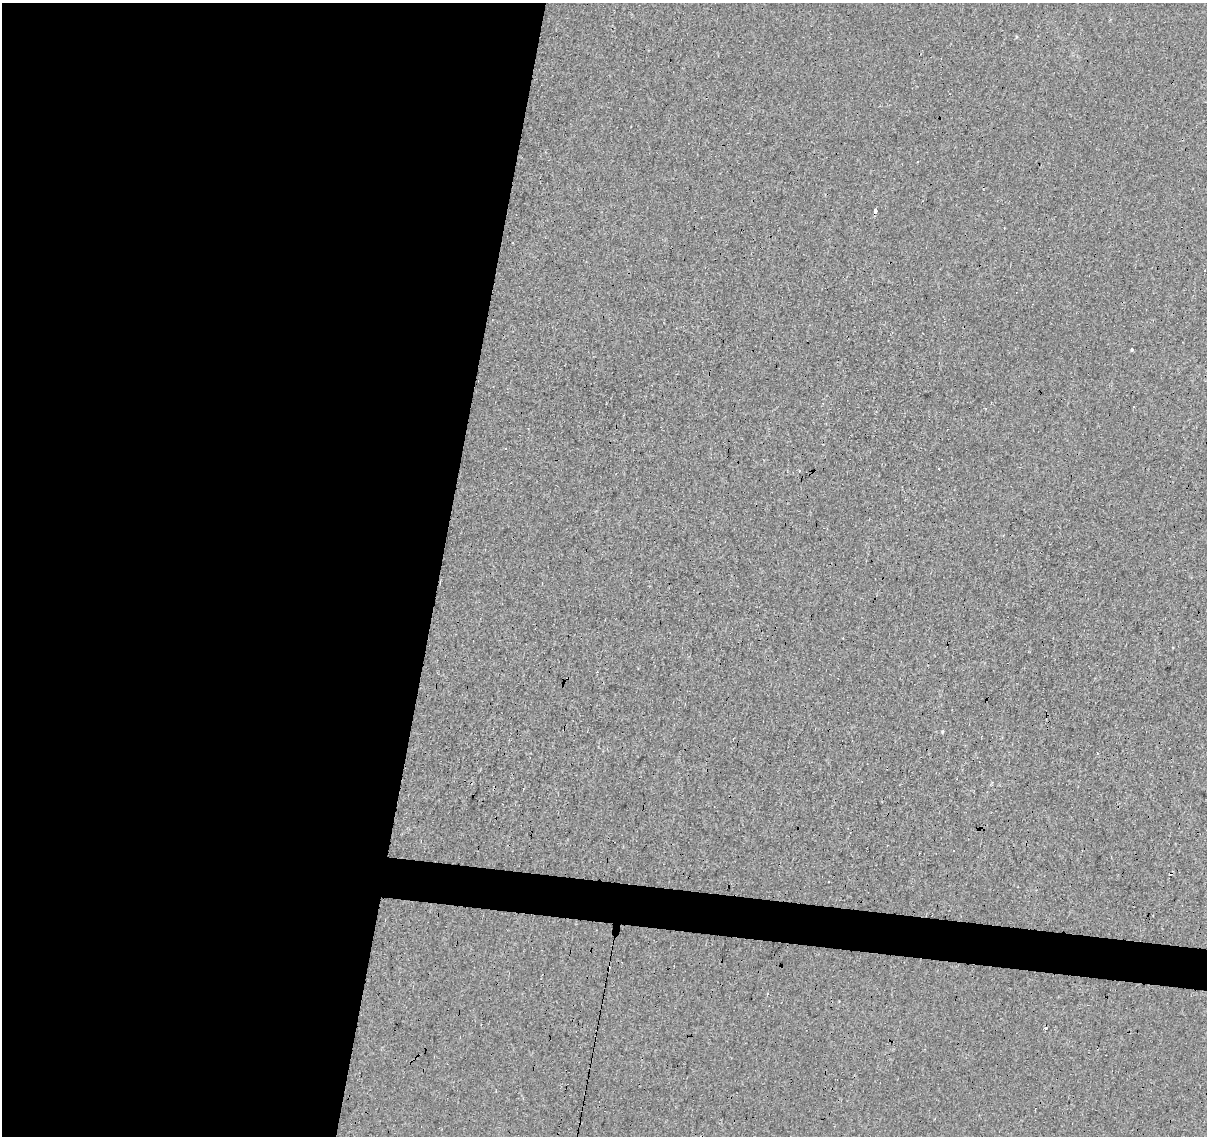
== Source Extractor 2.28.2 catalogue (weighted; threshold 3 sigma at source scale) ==
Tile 5 of 4 x 4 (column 1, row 2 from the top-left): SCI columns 1-1205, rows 2488-3621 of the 4824 x 5035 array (HDU 1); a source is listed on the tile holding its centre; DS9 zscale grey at full resolution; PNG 1209 x 1138 px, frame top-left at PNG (2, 3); no overlay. Shown black and unused: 39% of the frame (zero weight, under 3 of 4 exposures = <1% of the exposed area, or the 3 px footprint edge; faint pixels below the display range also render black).
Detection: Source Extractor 2.28.2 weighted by HDU 2 'WHT'; one run over the whole footprint, this tile lists its part. Background -0.00146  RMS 0.0033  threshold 0.0146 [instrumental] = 3 sigma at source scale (4.5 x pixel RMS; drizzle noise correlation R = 1.50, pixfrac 1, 0.0396/0.0396 arcsec/px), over >= 5 px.
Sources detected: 16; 7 cosmic-ray / hot-pixel residue — not listed; the other 9 listed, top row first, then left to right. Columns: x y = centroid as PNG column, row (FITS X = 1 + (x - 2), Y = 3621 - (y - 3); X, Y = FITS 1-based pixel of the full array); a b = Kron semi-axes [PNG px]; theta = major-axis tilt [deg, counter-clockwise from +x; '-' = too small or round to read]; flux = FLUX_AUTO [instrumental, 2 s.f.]
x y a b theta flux
875 211 5 3 - 4.9
513 243 3 2 - 0.3
1132 350 4 3 - 0.36
506 448 3 2 - 0.44
939 469 3 2 - 0.52
799 470 3 3 - 0.8
843 638 2 2 - 0.21
942 732 5 3 - 0.32
1045 1028 3 3 - 1.1
Overlapping masked pixels (flux is a lower limit): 1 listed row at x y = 875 211